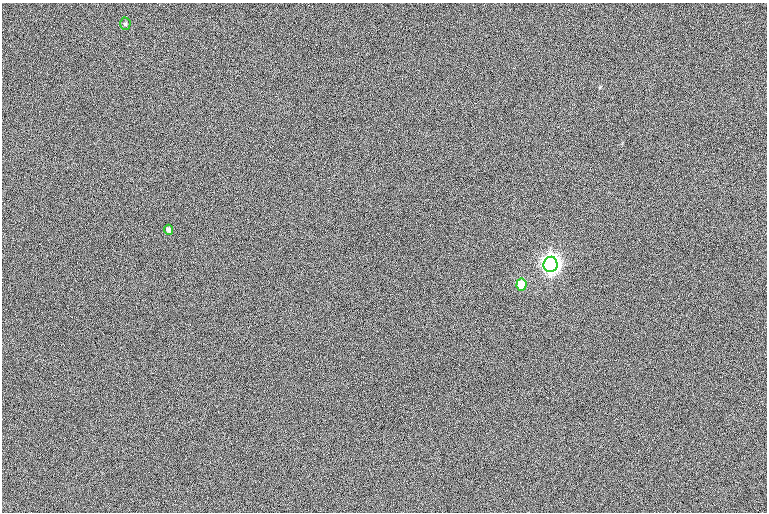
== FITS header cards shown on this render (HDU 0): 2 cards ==
NAXIS1  =                  765
NAXIS2  =                  510

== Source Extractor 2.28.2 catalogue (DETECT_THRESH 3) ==
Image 765 x 510 px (HDU 0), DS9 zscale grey, 1 PNG px = 1 image px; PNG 769 x 514 px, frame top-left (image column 1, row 510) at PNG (2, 3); each listed source drawn as its Kron ellipse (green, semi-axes under 4 px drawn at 4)
Background 3.23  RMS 12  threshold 35.2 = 3 sigma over >= 5 px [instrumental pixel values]
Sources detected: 4; all 4 listed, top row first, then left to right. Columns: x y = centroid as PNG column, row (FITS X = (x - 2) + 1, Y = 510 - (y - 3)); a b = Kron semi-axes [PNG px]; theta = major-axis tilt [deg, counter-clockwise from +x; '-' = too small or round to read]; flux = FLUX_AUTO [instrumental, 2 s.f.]
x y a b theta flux
125 24 6 5 - 1200
169 230 5 4 - 2500
550 264 8 7 - 570000
522 285 6 5 - 25000